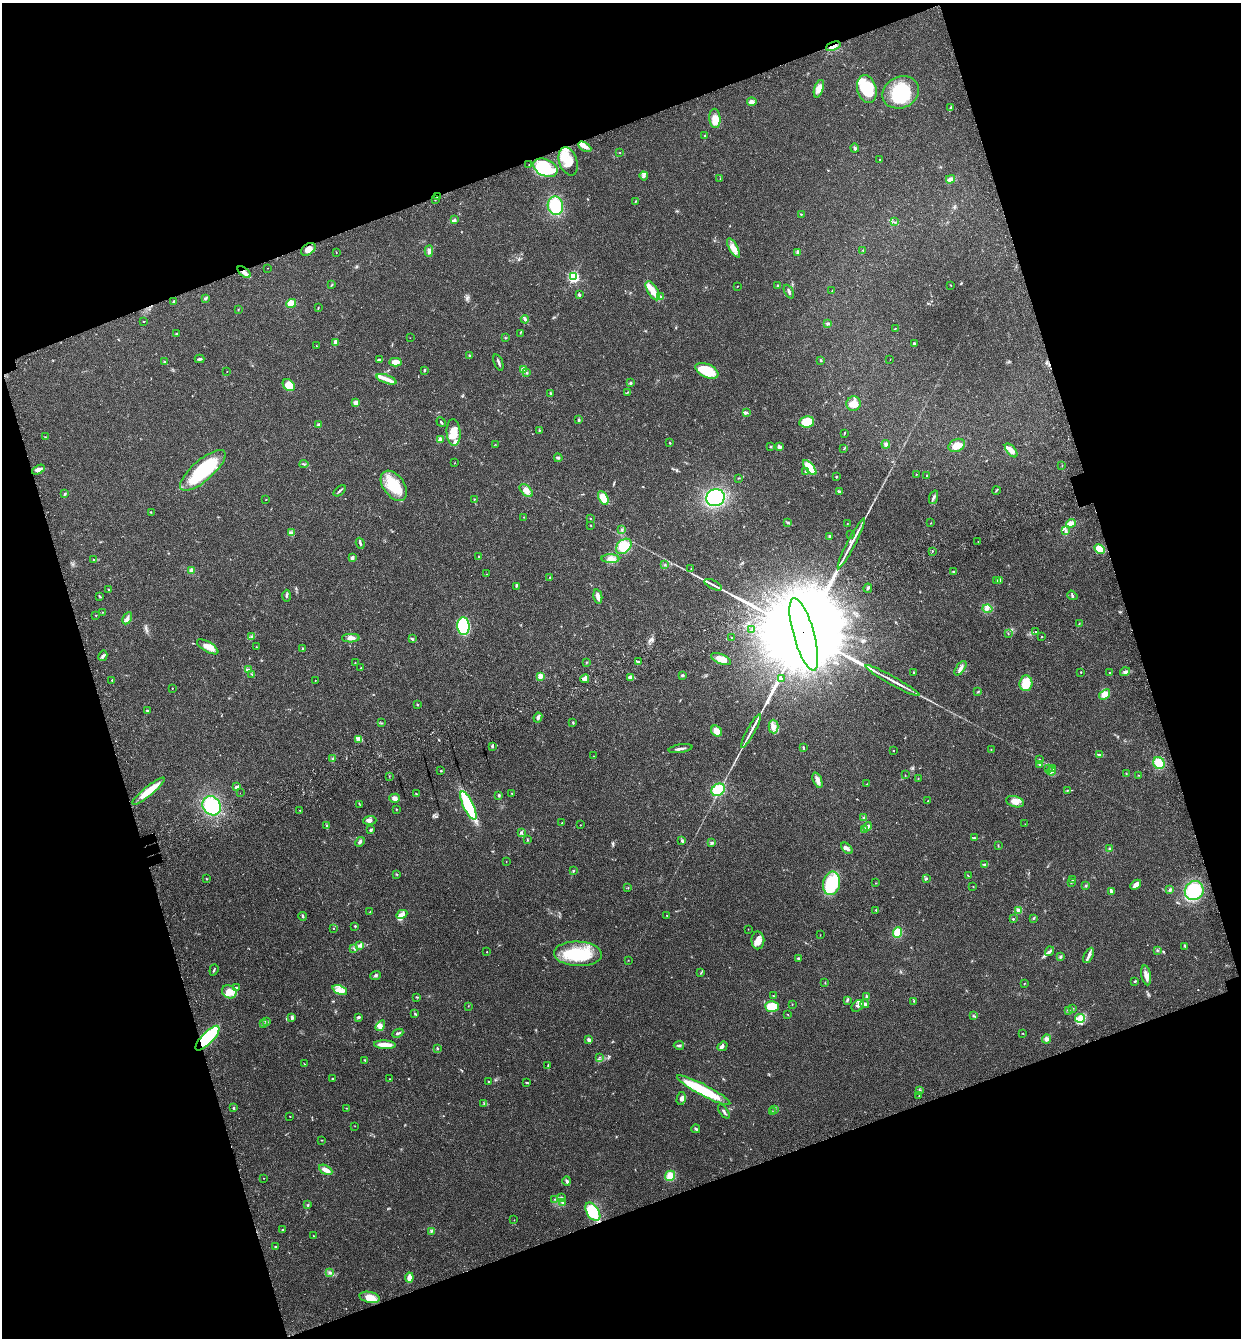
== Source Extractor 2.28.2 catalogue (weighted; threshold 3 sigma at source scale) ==
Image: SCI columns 269-5222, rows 121-5463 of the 5439 x 5585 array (HDU 1 of 3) = the unmasked area's bounding box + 8 px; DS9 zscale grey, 4 x 4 block average (1 PNG px = mean of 4 x 4 image px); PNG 1243 x 1340 px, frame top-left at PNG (2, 3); each listed source drawn as its Kron ellipse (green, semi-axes under 4 px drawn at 4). Shown black and unused: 38% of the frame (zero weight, under 3 of 4 exposures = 9% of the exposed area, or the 3 px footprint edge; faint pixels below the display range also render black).
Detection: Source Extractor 2.28.2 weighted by HDU 2 'WHT'. Background 0.0211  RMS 0.003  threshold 0.0134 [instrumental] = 3 sigma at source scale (4.5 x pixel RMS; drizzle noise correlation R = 1.50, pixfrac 1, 0.0396/0.0396 arcsec/px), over >= 5 px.
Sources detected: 424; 3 inside a brighter object's white glare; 3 long thin detections or spike segments (spike, bleed or trail) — neither listed nor drawn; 5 coinciding with a brighter row at this scale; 24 inside a brighter listed object's ellipse — not listed separately; the other 389 listed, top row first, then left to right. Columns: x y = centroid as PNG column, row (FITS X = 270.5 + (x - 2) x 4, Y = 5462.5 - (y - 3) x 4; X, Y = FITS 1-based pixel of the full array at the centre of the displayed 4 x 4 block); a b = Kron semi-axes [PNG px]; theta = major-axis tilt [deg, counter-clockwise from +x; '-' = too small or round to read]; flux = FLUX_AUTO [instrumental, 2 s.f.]
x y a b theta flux
833 46 8 3 21 11
819 89 9 4 71 15
867 89 14 9 -73 64
901 92 19 15 25 82
752 102 5 3 - 7.5
951 107 3 2 - 1.8
715 118 10 5 -85 21
705 135 3 2 - 1.2
585 147 7 4 -31 7.4
855 148 4 2 - 3.5
620 153 2 2 - 0.82
880 160 2 2 - 0.54
568 161 15 9 -72 29
529 165 2 2 - 0.59
545 168 12 8 -23 88
644 176 4 3 - 3.6
720 179 2 2 - 0.52
950 179 4 3 - 6.7
438 197 3 2 - 1.3
435 199 3 2 - 1.4
635 201 3 2 - 0.98
555 206 9 7 -81 67
801 214 2 2 - 0.96
455 220 3 2 - 2.4
894 222 3 2 - 1
733 248 11 4 -61 12
308 249 8 5 32 17
863 250 3 2 - 0.82
429 251 5 3 - 4.2
336 252 2 2 - 0.6
798 252 2 2 - 16
267 268 2 2 - 2
244 272 8 4 -40 9.4
574 277 2 2 - 270
332 285 3 2 - 1.1
951 285 2 2 - 0.88
737 286 2 2 - 0.67
777 286 2 2 - 6.4
832 290 2 2 - 0.49
653 291 11 5 -58 17
789 292 7 2 -64 4
579 295 3 2 - 2.7
661 297 4 2 - 2.2
206 298 4 3 - 2.2
174 302 2 2 - 4
291 303 5 4 - 19
318 308 3 2 - 1
238 310 2 2 - 1.1
525 319 4 2 - 2.4
144 321 2 2 - 0.89
828 324 4 2 - 3.5
895 328 2 2 - 0.79
520 333 3 2 - 0.86
176 334 3 2 - 1.3
410 338 2 2 - 0.36
505 338 2 2 - 1
335 343 2 2 - 1.8
914 343 2 2 - 2.4
316 346 2 2 - 1.5
469 355 2 2 - 1.8
199 359 5 2 - 2.8
379 359 3 2 - 1.7
890 359 2 2 - 0.43
821 360 3 2 - 1.4
164 362 3 2 - 1.8
395 362 6 3 3 15
498 362 8 2 -68 4
523 369 3 3 - 10
424 370 3 2 - 1.7
707 371 12 6 -25 53
227 372 2 2 - 0.36
527 373 3 2 - 1.5
386 379 10 4 -19 11
631 383 3 2 - 2.1
289 385 7 5 -40 27
627 392 2 2 - 1
550 393 2 2 - 1.2
356 403 4 3 - 8.4
854 404 7 7 - 25
746 413 4 2 - 1.8
579 420 2 2 - 4.6
441 422 5 2 - 2.2
807 422 7 5 9 58
319 424 4 3 - 3.3
539 430 2 2 - 0.69
453 432 13 7 -86 28
844 433 3 2 - 0.9
45 437 2 2 - 0.93
440 439 4 3 - 3.8
670 443 2 2 - 1.6
495 444 2 2 - 0.49
886 444 4 3 - 3.8
957 445 8 6 27 22
770 447 3 2 - 1.7
779 447 4 3 - 5.4
843 449 2 2 - 0.51
1011 450 8 4 -50 12
558 458 4 3 - 2.9
454 463 2 2 - 0.44
304 464 4 2 - 2
1062 465 2 2 - 0.7
810 467 9 4 -50 41
38 470 7 3 28 6.9
203 470 28 10 41 120
805 472 2 2 - 1.1
917 474 2 2 - 0.55
927 475 2 2 - 1.8
836 477 2 2 - 4.4
738 478 2 2 - 0.72
394 486 17 10 -54 58
526 490 8 4 -44 12
996 490 4 2 - 1.6
340 491 7 2 39 2.7
839 492 3 2 - 4.4
65 494 3 2 - 1.8
934 497 7 2 68 4
603 498 7 4 -61 21
715 498 9 8 - 130
266 499 2 2 - 0.58
474 499 2 2 - 0.99
151 512 2 2 - 0.87
524 517 2 2 - 0.89
590 518 2 2 - 0.79
787 522 2 2 - 0.67
847 523 2 2 - 0.77
931 523 2 2 - 0.5
1071 523 5 3 - 9.3
591 525 2 2 - 0.76
622 530 3 2 - 1.4
1065 530 3 2 - 1.9
292 533 4 3 - 4.2
850 534 2 2 - 0.73
829 537 2 2 - 1.6
978 542 2 2 - 0.46
360 543 6 2 -70 2.9
851 543 28 2 62 16
624 546 9 6 42 31
1100 549 6 4 -27 22
932 551 2 2 - 0.99
479 557 2 2 - 1.1
352 558 4 3 - 4
610 559 9 4 -1 11
94 560 4 2 - 1
665 565 2 2 - 0.82
691 569 2 2 - 0.54
191 570 4 3 - 4.8
953 571 2 2 - 1.4
486 574 2 2 - 0.34
550 577 2 2 - 0.95
997 580 2 2 - 1.2
1000 580 3 2 - 5.5
713 585 10 2 -27 5.7
516 587 4 2 - 1.2
868 588 4 2 - 3
108 590 2 2 - 1.2
1072 595 5 2 - 1.9
100 596 3 2 - 1.6
286 596 6 2 -90 2.5
598 596 7 3 -78 11
987 609 5 4 - 5.7
102 612 2 2 - 0.53
96 615 2 2 - 0.72
127 618 6 3 61 4.9
1079 624 3 2 - 1.1
463 626 9 6 -86 110
752 630 4 2 - 1.7
1036 632 2 2 - 1.1
804 634 37 10 -74 120000
1008 634 2 2 - 0.49
251 637 2 2 - 0.74
1041 637 2 2 - 0.76
351 638 9 4 2 8
731 638 2 2 - 0.92
412 639 3 2 - 1.9
208 647 12 5 -30 13
256 647 2 2 - 0.64
303 649 3 2 - 1.2
103 656 5 3 - 3.4
721 659 10 5 -23 16
587 662 2 2 - 0.92
638 662 4 2 - 2.7
355 663 2 2 - 0.79
361 667 2 2 - 0.52
960 668 8 3 54 6
249 669 3 2 - 1.5
913 672 2 2 - 0.91
1081 672 2 2 - 1.9
1125 672 5 3 - 3.7
1109 673 2 2 - 0.95
252 674 4 2 - 1.5
682 675 4 2 - 1.9
540 676 2 2 - 44
631 678 4 3 - 9.3
585 679 4 4 - 9.8
782 679 2 2 - 0.81
112 680 2 2 - 3.4
315 680 2 2 - 0.79
892 681 31 2 -29 14
1026 683 8 6 87 28
172 688 2 2 - 1.2
978 692 3 2 - 1.1
1105 694 6 4 37 17
417 704 2 2 - 1.3
147 710 3 2 - 1.6
538 717 5 3 - 4.4
573 722 3 2 - 1.5
381 723 2 2 - 0.8
774 727 7 5 -89 9.2
716 731 6 5 - 13
751 731 19 2 61 10
359 739 3 2 - 2.6
492 746 3 2 - 2.2
803 747 4 2 - 2.1
681 749 12 2 9 6.4
893 750 2 2 - 0.76
991 750 2 2 - 0.76
1100 755 3 2 - 2.3
594 756 2 2 - 0.79
333 759 3 2 - 2
1039 759 2 2 - 1.2
1159 763 6 5 - 33
1040 764 4 2 - 1.7
1048 768 2 2 - 0.46
1052 768 2 2 - 0.99
441 771 2 2 - 1.4
1051 771 4 3 - 3.5
1126 774 2 2 - 0.86
905 775 2 2 - 0.52
1138 775 2 2 - 0.56
389 776 2 2 - 0.57
918 779 3 2 - 0.97
817 780 8 4 -68 7.4
867 784 2 2 - 0.46
236 787 3 3 - 3.1
718 790 7 5 37 58
1067 790 3 2 - 1.1
148 791 20 4 39 34
240 793 2 2 - 0.5
512 793 2 2 - 0.66
416 794 2 2 - 1.5
499 796 3 2 - 1.9
395 798 5 4 - 6.6
928 801 2 2 - 0.67
1015 802 9 5 -15 14
360 805 2 2 - 0.62
212 806 10 8 -51 97
468 806 15 5 -65 130
396 809 2 2 - 0.76
300 810 2 2 - 0.54
864 818 3 2 - 2.7
370 820 7 3 3 6.5
562 823 2 2 - 0.71
1025 824 2 2 - 0.35
581 825 2 2 - 0.57
326 826 3 2 - 0.93
867 826 5 3 - 4.3
371 830 4 2 - 2.5
865 830 3 2 - 5.2
521 832 3 3 - 2.3
974 838 4 2 - 1.5
527 840 2 2 - 0.75
682 841 4 3 - 2.4
360 842 5 3 - 4.3
712 843 3 2 - 1.5
998 845 2 2 - 0.78
847 848 7 3 -43 6.6
1110 849 2 2 - 10
506 862 2 2 - 0.72
984 864 3 2 - 2
573 871 3 2 - 1.3
397 874 2 2 - 1.3
968 876 3 2 - 1.1
206 879 2 2 - 0.89
926 879 3 2 - 1.8
1072 880 2 2 - 1.6
831 883 12 8 80 71
876 883 2 2 - 0.52
1071 883 2 2 - 1
1136 885 6 3 42 11
1086 886 3 2 - 1.7
973 887 2 2 - 0.46
628 888 2 2 - 0.57
1170 889 3 3 - 2.4
1111 891 4 2 - 4.3
1194 891 10 9 - 82
876 910 2 2 - 1.2
1018 911 3 2 - 2.3
370 912 2 2 - 1.1
402 914 6 3 28 8.6
667 915 2 2 - 0.9
303 916 4 2 - 2.4
1033 918 3 2 - 1
1013 919 2 2 - 3.1
355 926 2 2 - 1.6
334 928 2 2 - 0.63
748 929 2 2 - 0.49
898 933 5 4 - 36
820 935 2 2 - 0.53
758 940 9 6 -90 16
360 945 3 2 - 2.3
1185 946 2 2 - 1.8
354 948 2 2 - 1.2
1158 950 2 2 - 0.82
1049 951 5 2 - 3.6
487 952 2 2 - 1.2
578 954 24 12 -2 87
1089 955 8 3 62 6.3
1060 956 2 2 - 4.3
798 958 3 3 - 1.9
628 960 2 2 - 0.44
214 970 6 2 70 2
701 973 2 2 - 0.65
1146 975 10 4 -80 11
375 976 5 3 - 3.1
1135 981 3 2 - 1.7
825 983 2 2 - 0.61
1024 983 2 2 - 0.69
237 987 2 2 - 0.66
340 990 8 4 -22 10
229 992 7 6 - 20
773 996 2 2 - 0.86
867 996 3 2 - 2.9
417 997 3 2 - 1.1
847 1000 2 2 - 1.4
913 1001 2 2 - 0.75
792 1004 2 2 - 0.63
865 1004 4 2 - 5.3
468 1006 2 2 - 0.55
772 1006 7 5 -1 28
858 1006 7 5 41 6.5
1073 1008 2 2 - 0.61
1068 1010 3 2 - 1.3
415 1014 3 2 - 1.5
788 1014 2 2 - 0.69
973 1016 3 2 - 0.68
292 1017 4 2 - 4.2
358 1017 4 2 - 3
1080 1018 5 4 - 7
267 1022 3 3 - 2.5
263 1024 2 2 - 0.76
380 1026 6 3 56 5.2
398 1033 6 2 24 2.9
1023 1033 2 2 - 0.87
207 1038 16 6 46 80
1047 1039 4 3 - 7.5
589 1040 2 2 - 17
385 1045 11 3 -3 20
679 1045 5 2 - 2.7
723 1046 5 4 - 4.4
438 1049 2 2 - 1.3
600 1057 2 2 - 0.44
365 1060 3 2 - 1.3
305 1064 2 2 - 0.69
548 1066 3 2 - 1.4
332 1079 2 2 - 3.6
390 1079 2 2 - 0.96
488 1081 2 2 - 1
527 1083 3 2 - 1.9
704 1090 30 5 -28 85
919 1091 3 2 - 0.88
919 1095 2 2 - 0.52
681 1098 6 4 76 5.8
484 1104 2 2 - 1.3
233 1108 3 2 - 1.5
346 1108 2 2 - 0.46
775 1110 2 2 - 0.58
724 1111 8 2 -55 3.9
772 1112 2 2 - 0.4
290 1116 2 2 - 0.54
355 1126 2 2 - 0.4
696 1129 4 2 - 2.5
321 1140 3 2 - 0.54
326 1170 7 3 -28 14
670 1176 5 5 - 17
264 1178 2 2 - 0.61
567 1181 5 2 - 2.8
562 1197 2 2 - 0.88
555 1199 2 2 - 0.78
563 1202 4 4 - 4
308 1205 2 2 - 1.1
593 1212 10 6 -58 68
514 1220 2 2 - 0.72
282 1230 3 2 - 1.1
432 1231 3 2 - 2
313 1236 2 2 - 0.78
276 1246 3 2 - 1.3
330 1273 3 2 - 1.7
409 1278 5 3 - 11
370 1297 10 5 -12 22
Overlapping masked pixels (flux is a lower limit): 6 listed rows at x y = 833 46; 438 197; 308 249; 244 272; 804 634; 207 1038
Diffuse or blended objects may show on this block-average render without a row.